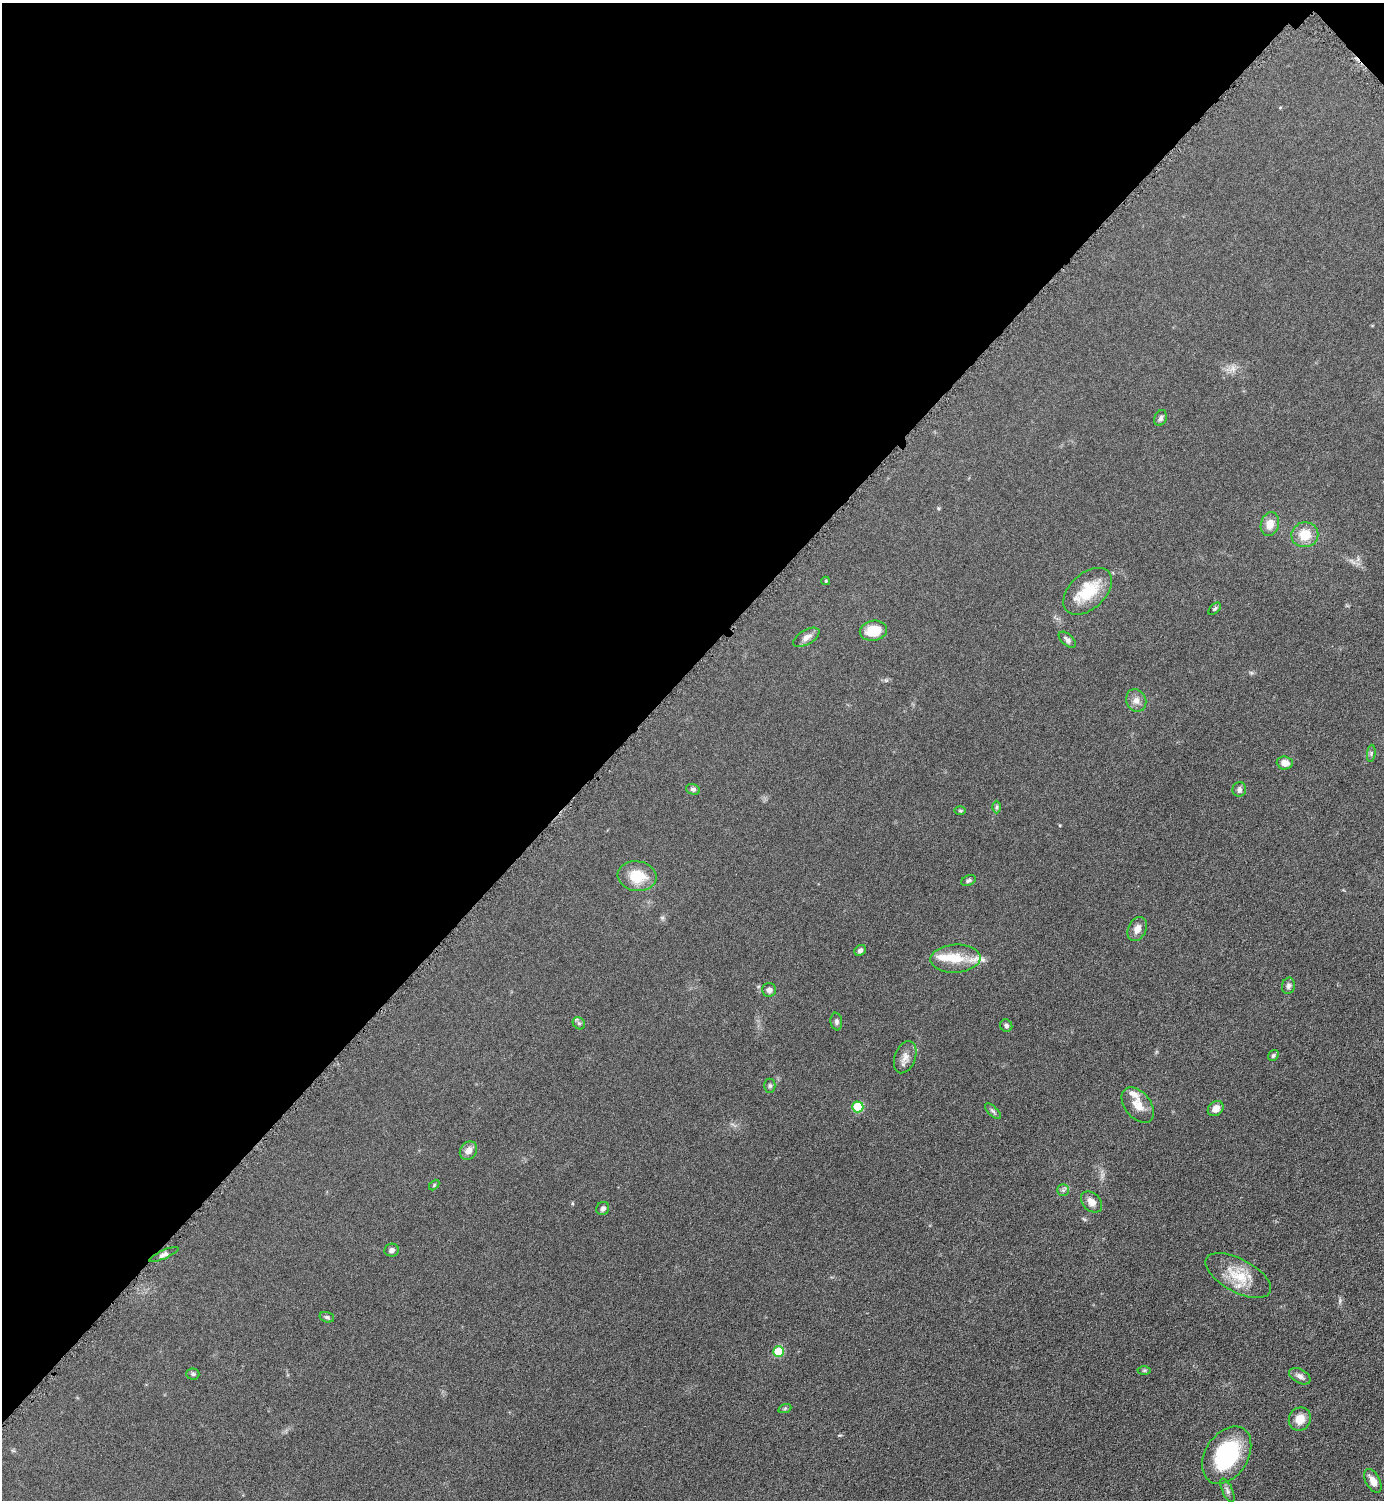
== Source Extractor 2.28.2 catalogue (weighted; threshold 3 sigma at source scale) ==
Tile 2 of 4 x 4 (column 2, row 1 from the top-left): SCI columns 1699-3080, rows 4508-6005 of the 6019 x 6019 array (HDU 1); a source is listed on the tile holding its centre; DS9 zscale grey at full resolution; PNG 1386 x 1502 px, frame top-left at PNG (2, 3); each listed source drawn as its Kron ellipse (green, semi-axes under 4 px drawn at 4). Shown black and unused: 45% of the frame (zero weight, under 4 of 8 exposures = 1% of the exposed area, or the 3 px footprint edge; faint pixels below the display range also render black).
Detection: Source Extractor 2.28.2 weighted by HDU 2 'WHT'; one run over the whole footprint, this tile lists its part. Background 0.0761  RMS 0.0057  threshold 0.0234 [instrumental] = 3 sigma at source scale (4.09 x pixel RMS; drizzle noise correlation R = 1.36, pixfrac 0.8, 0.05/0.05 arcsec/px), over >= 5 px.
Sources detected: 54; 3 inside a brighter listed object's ellipse — not listed separately; the other 51 listed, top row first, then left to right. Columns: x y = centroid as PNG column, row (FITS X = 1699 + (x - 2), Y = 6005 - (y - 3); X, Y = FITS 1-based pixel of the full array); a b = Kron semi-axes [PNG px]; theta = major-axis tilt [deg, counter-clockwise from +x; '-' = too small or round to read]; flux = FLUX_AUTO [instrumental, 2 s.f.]
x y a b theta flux
1160 418 8 6 68 1.3
1270 524 12 9 74 5.3
1305 535 13 12 - 10
826 581 4 4 - 0.45
1088 591 29 17 43 18
1215 609 7 4 44 0.82
873 631 14 10 11 11
806 637 14 7 30 3
1067 640 10 5 -42 1.7
1136 700 11 10 - 3.2
1371 753 9 3 85 0.84
1285 763 8 6 -5 4
693 789 7 5 -17 1.1
1239 789 7 6 - 1.6
996 807 6 4 90 0.87
960 811 6 4 -1 0.61
637 876 19 15 -7 12
968 880 8 5 25 1.1
1137 929 12 9 65 3.7
860 950 6 5 - 1.3
955 959 25 14 3 11
1288 986 8 6 78 1.5
769 990 7 7 - 2
836 1022 9 5 -80 1.2
579 1023 6 5 - 0.99
1006 1026 6 6 - 1.2
1273 1055 6 5 - 0.91
905 1057 17 10 70 4.1
770 1086 7 5 90 0.97
1138 1105 20 13 -51 6.8
858 1107 5 5 - 22
1216 1109 8 7 - 3.8
993 1111 10 4 -45 1.2
468 1150 10 8 53 3.7
434 1185 6 4 47 0.56
1063 1190 5 5 - 1.1
1091 1202 12 8 -43 4.2
603 1208 7 6 - 1.4
391 1250 7 6 - 1.7
164 1254 16 4 24 1.8
1238 1276 36 16 -28 15
327 1317 7 5 -16 1.1
778 1352 5 5 - 20
1144 1370 6 4 1 0.66
193 1374 6 5 - 0.99
1300 1376 11 7 -28 2.2
785 1408 7 4 19 0.76
1300 1419 12 10 61 6.1
1227 1455 31 21 57 46
1373 1481 13 7 -62 4.3
1227 1491 13 5 -65 1.7